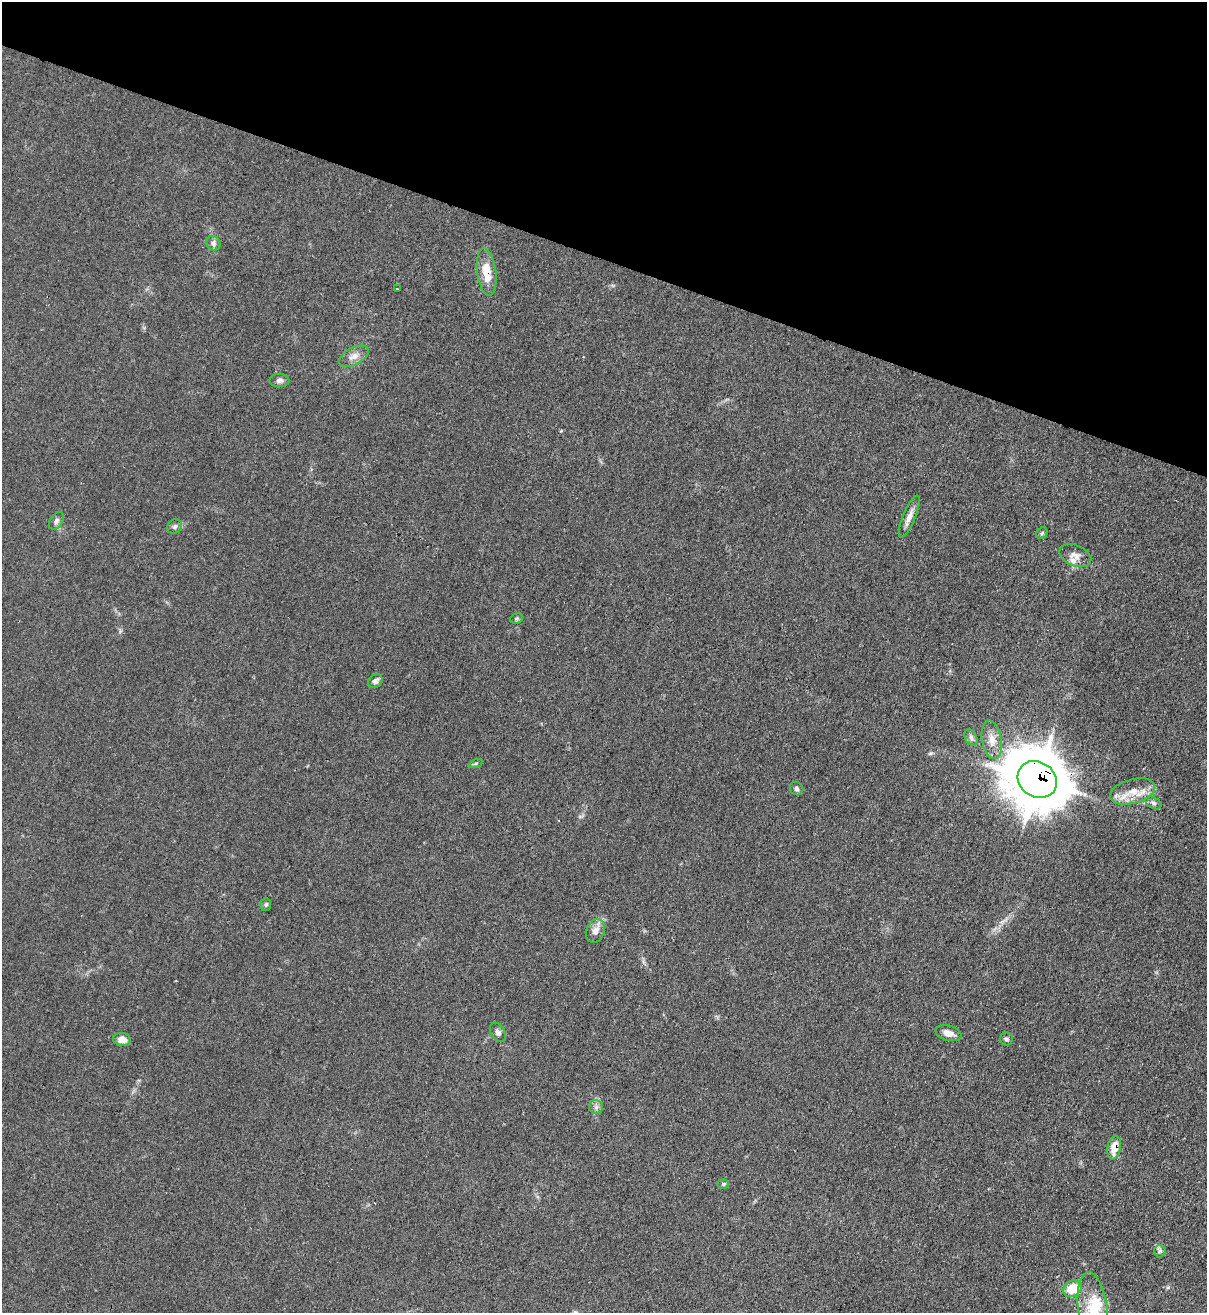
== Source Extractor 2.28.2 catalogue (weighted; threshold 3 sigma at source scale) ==
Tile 2 of 4 x 4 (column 2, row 1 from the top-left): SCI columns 1427-2631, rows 3963-5273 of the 5386 x 5316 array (HDU 1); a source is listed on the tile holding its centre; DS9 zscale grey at full resolution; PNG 1209 x 1315 px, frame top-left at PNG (2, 2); each listed source drawn as its Kron ellipse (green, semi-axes under 4 px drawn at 4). Shown black and unused: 20% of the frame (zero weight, under 3 of 4 exposures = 7% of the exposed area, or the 3 px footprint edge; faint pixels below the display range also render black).
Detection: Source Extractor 2.28.2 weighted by HDU 2 'WHT'; one run over the whole footprint, this tile lists its part. Background 0.0298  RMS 0.003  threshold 0.0134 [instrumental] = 3 sigma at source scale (4.5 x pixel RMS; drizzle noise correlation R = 1.50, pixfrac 1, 0.05/0.05 arcsec/px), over >= 5 px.
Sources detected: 35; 1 cosmic-ray / hot-pixel residue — neither listed nor drawn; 3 inside a brighter listed object's ellipse — not listed separately; the other 31 listed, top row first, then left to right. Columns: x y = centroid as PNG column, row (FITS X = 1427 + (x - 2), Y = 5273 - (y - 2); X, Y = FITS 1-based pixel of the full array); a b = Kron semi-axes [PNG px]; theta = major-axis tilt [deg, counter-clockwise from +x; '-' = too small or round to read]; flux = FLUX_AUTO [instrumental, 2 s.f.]
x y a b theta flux
213 243 8 6 -50 1
487 272 24 9 -82 6.1
397 289 3 3 - 0.29
354 356 16 8 28 2.2
279 380 10 7 1 1
909 516 22 6 68 2.2
56 521 10 6 58 1
175 526 8 6 41 0.77
1042 533 6 5 - 0.43
1075 555 17 10 -23 2.2
517 618 6 5 - 0.46
375 681 8 6 41 1.3
971 738 9 5 -63 0.87
992 740 19 10 -80 3.5
476 763 7 3 19 0.41
1037 779 20 17 -33 1700
796 789 7 6 - 0.74
1132 791 23 12 15 5.4
1154 803 8 5 -28 0.77
266 905 6 5 - 0.5
595 931 12 9 68 2.1
498 1032 10 7 -58 1.1
948 1033 13 7 -16 2.2
122 1039 9 6 -7 2.2
1006 1039 6 6 - 0.69
596 1107 7 7 - 0.93
1114 1148 12 6 79 4.2
723 1184 5 4 - 0.44
1160 1251 6 6 - 0.65
1072 1288 10 7 34 6.7
1093 1310 38 14 -83 8.6
Overlapping masked pixels (flux is a lower limit): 3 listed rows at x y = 487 272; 1037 779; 1114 1148
Isophote crosses this tile's border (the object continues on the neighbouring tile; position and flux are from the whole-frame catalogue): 1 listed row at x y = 1093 1310